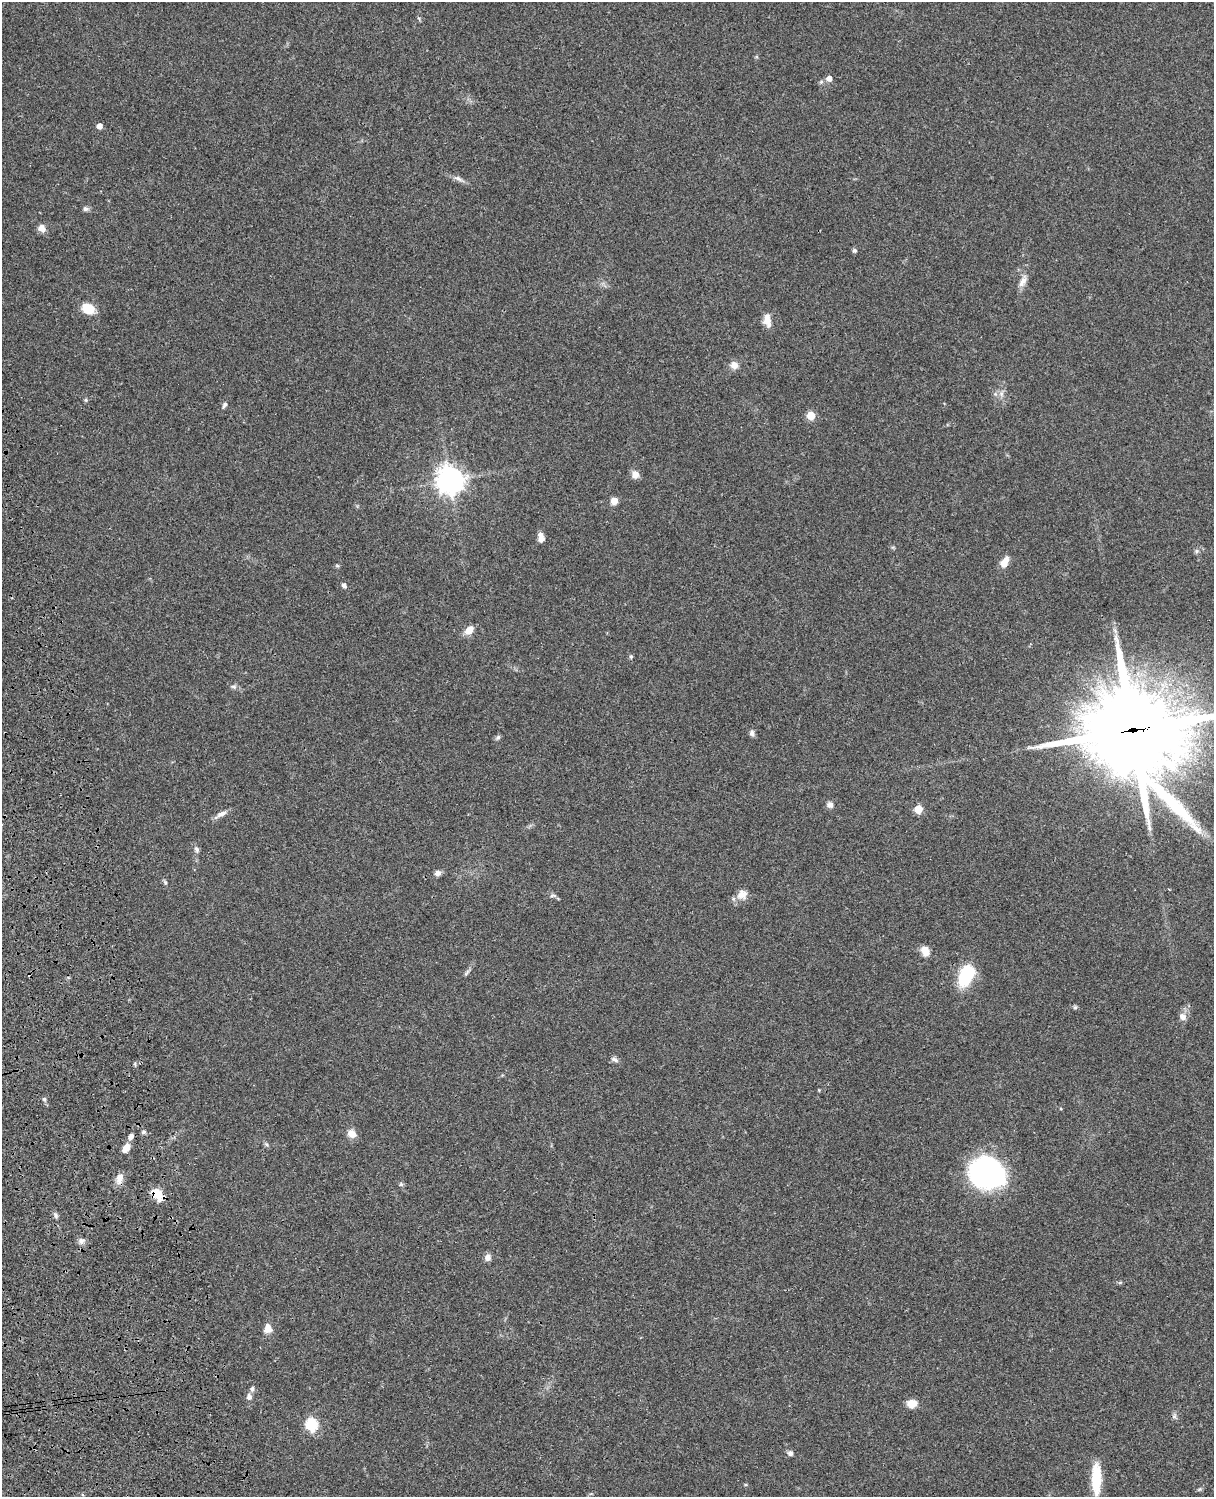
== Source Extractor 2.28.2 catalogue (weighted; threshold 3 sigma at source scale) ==
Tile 7 of 4 x 3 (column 3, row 2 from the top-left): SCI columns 2545-3756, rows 1773-3267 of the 5087 x 4927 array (HDU 1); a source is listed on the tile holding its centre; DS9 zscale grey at full resolution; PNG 1216 x 1499 px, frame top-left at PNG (2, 2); no overlay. Shown black and unused: <1% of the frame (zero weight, under 3 of 4 exposures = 6% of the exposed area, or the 3 px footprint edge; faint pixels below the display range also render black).
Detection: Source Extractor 2.28.2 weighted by HDU 2 'WHT'; one run over the whole footprint, this tile lists its part. Background 0.0812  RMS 0.006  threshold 0.027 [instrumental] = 3 sigma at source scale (4.5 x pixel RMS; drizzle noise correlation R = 1.50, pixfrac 1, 0.05/0.05 arcsec/px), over >= 5 px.
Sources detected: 66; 1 cosmic-ray / hot-pixel residue — not listed; the other 65 listed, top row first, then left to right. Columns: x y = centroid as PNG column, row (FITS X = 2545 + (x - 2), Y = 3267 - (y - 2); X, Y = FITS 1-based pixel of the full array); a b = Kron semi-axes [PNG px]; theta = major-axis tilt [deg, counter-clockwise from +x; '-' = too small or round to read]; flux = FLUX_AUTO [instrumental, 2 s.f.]
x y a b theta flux
829 78 5 5 - 3.6
821 82 6 5 - 1.1
100 126 5 4 - 4.1
458 178 14 5 -25 2.7
85 209 7 6 - 1.7
42 228 9 8 - 3.8
855 250 5 5 - 1.4
1023 281 18 8 65 4.4
88 308 13 10 -22 11
767 320 16 8 -82 5.7
734 365 9 8 - 4
1001 394 7 6 - 2
86 400 5 5 - 0.85
224 405 9 4 60 1.4
811 415 5 5 - 18
635 475 9 8 - 4
450 480 10 9 - 570
614 501 8 7 - 4.2
541 537 11 6 -84 3.8
1196 551 7 4 90 1
1004 562 13 7 62 6.1
344 585 5 5 - 2.1
469 630 11 8 45 5.2
631 656 5 5 - 0.87
234 687 8 6 -2 1.5
1133 731 35 30 -18 9100
752 733 8 6 90 1.7
498 737 8 6 44 1.3
830 805 8 8 - 2.5
918 809 5 5 - 17
220 814 19 6 30 3.2
197 849 10 6 -66 1.7
438 873 8 7 - 2.2
165 882 6 5 - 0.94
741 894 15 11 82 5.1
553 896 9 4 10 1.2
925 951 13 9 -64 5.1
466 973 10 4 46 1.4
966 976 24 13 65 30
1075 1007 6 5 - 0.92
1183 1017 9 7 -47 3.3
614 1059 10 6 -24 1.9
819 1090 5 3 - 0.45
44 1099 6 5 - 1.1
144 1132 6 5 - 1.4
352 1134 11 9 -36 5.2
131 1137 7 6 - 2.5
266 1144 6 4 -45 1
126 1148 11 6 56 5.6
987 1173 33 28 -14 120
120 1178 13 8 74 5.3
401 1184 6 5 - 1
157 1194 17 11 -55 8.2
56 1215 8 5 -71 1.3
81 1241 8 7 - 2.2
488 1257 8 7 - 3.1
268 1329 9 7 83 5.9
252 1389 8 5 79 1.5
249 1397 8 7 - 2.4
912 1403 9 8 - 7.4
1174 1416 7 6 - 1.5
311 1424 6 6 - 69
790 1453 7 6 - 1.9
1096 1479 35 10 -90 20
746 1485 5 3 - 0.61
Overlapping masked pixels (flux is a lower limit): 2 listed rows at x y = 1133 731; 157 1194
Isophote crosses this tile's border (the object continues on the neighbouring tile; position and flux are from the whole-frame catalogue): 1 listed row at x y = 1133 731